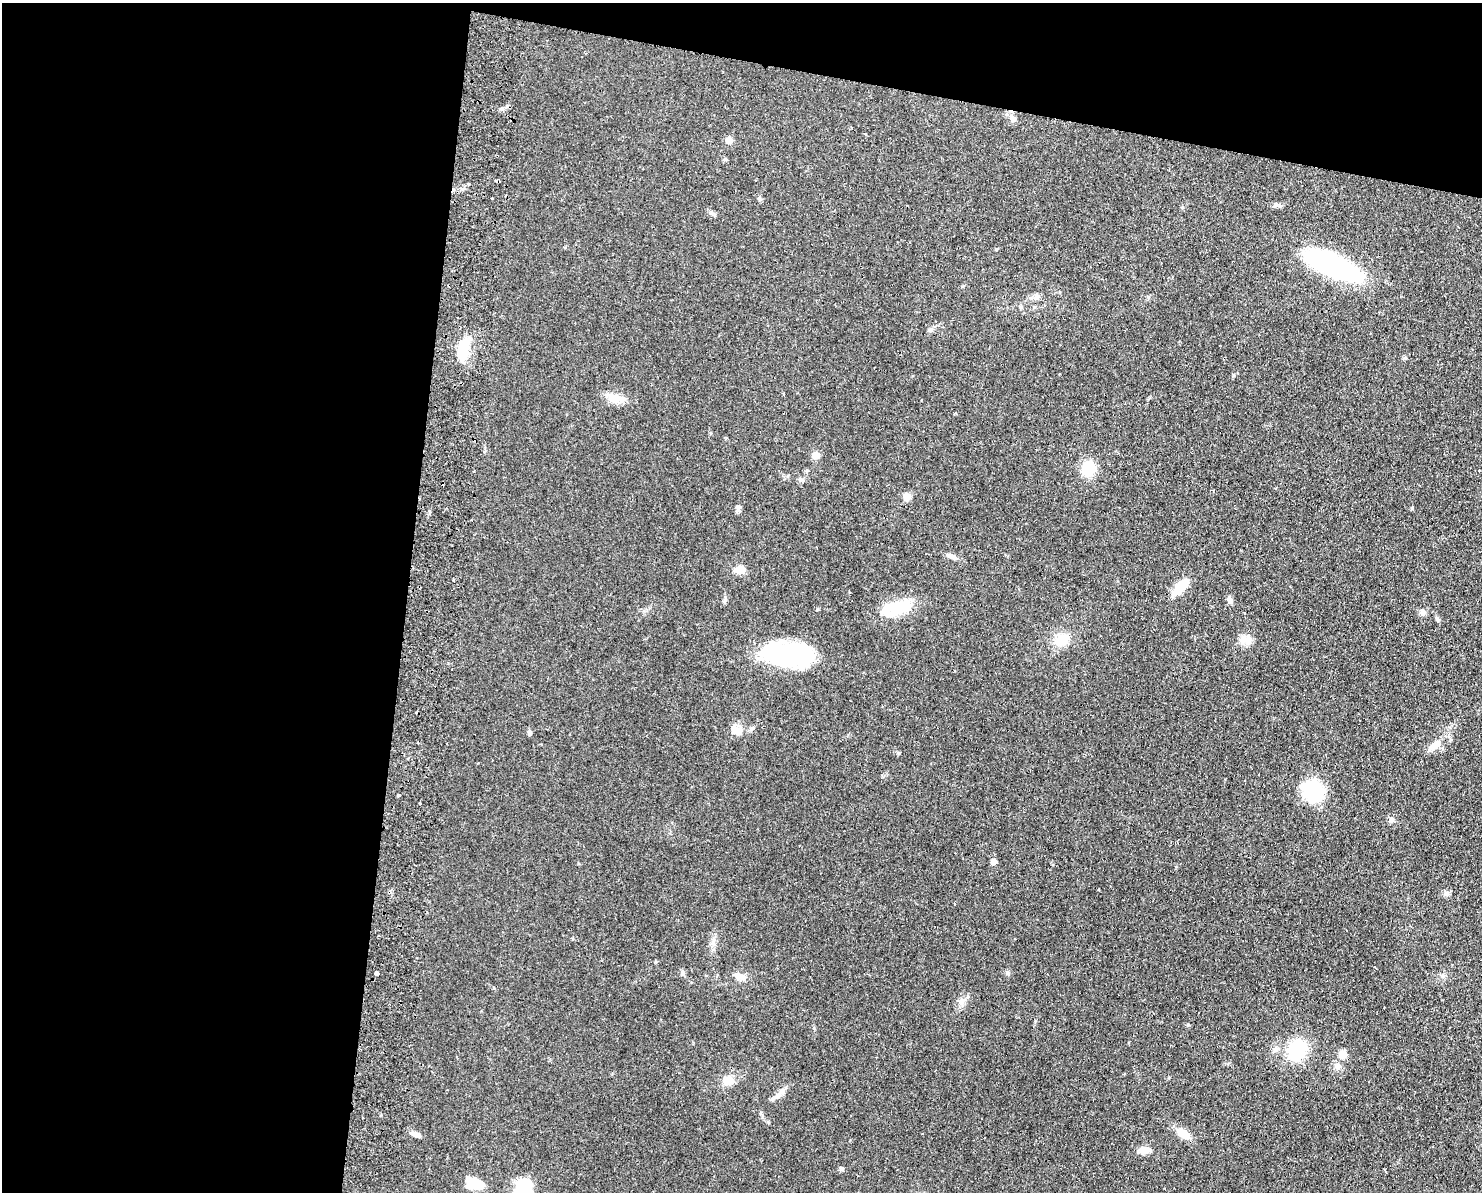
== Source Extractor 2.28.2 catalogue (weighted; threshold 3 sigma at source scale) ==
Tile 1 of 3 x 4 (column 1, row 1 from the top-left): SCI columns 173-1652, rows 3583-4772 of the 4899 x 4783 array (HDU 1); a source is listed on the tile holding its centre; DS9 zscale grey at full resolution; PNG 1484 x 1194 px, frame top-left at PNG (2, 3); no overlay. Shown black and unused: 33% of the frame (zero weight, under 2 of 3 exposures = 3% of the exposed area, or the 3 px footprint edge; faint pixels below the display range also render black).
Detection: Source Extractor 2.28.2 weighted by HDU 2 'WHT'; one run over the whole footprint, this tile lists its part. Background 0.0673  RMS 0.0058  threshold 0.0261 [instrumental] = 3 sigma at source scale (4.5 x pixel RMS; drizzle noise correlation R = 1.50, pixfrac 1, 0.05/0.05 arcsec/px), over >= 5 px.
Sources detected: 54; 1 inside a brighter object's white glare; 1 cosmic-ray / hot-pixel residue — not listed; the other 52 listed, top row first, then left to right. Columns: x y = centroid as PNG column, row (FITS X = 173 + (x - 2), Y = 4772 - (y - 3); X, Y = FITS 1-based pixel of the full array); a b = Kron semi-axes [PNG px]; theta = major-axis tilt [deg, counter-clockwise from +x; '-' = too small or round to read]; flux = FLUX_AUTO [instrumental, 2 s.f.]
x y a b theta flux
1013 119 10 8 -57 2.8
729 140 5 5 - 7.4
492 198 3 2 - 0.95
760 199 6 4 -45 0.88
1334 266 59 21 -25 90
1021 307 5 5 - 0.88
930 330 6 5 - 1.1
463 349 25 10 76 19
616 399 23 11 -12 7.5
816 455 5 5 - 13
1088 469 13 11 86 16
802 479 8 4 -10 1.1
907 497 10 8 46 3.5
738 508 10 5 79 1.6
952 556 15 6 -20 3
740 569 12 8 -3 5.4
453 580 3 2 - 0.79
1180 587 17 9 47 14
725 600 9 5 76 1.3
1230 600 10 6 -78 2
896 608 41 18 19 19
1422 612 9 7 78 2.3
1437 619 6 5 - 0.98
1245 639 19 10 3 5.1
1061 640 16 13 27 11
788 654 54 25 -7 61
752 728 7 4 44 1.1
736 730 18 11 -33 5.5
529 733 6 5 - 1.2
1435 745 16 8 38 6.2
898 753 5 4 - 0.63
1313 791 22 19 -52 34
398 795 3 3 - 1.6
420 803 3 2 - 0.83
1391 820 7 7 - 1.7
993 862 5 4 - 4.7
713 943 7 4 -72 1.4
682 972 7 6 - 1.3
376 973 3 3 - 16
739 976 14 7 -15 5
960 1002 7 4 -71 1.5
1276 1049 9 7 46 2.6
1297 1050 16 12 70 41
1342 1054 9 8 - 4.8
728 1080 12 11 - 6
777 1096 20 6 33 3.4
1183 1133 15 9 -32 7.2
415 1134 11 6 -22 2.3
1145 1150 11 7 8 5.8
841 1169 6 5 - 0.9
475 1183 19 10 -25 13
525 1188 22 17 78 23
Isophote crosses this tile's border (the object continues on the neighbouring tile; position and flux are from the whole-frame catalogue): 1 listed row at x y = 525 1188
Unlisted compact peaks at least as high as the median listed source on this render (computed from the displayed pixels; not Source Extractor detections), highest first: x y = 1412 508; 1007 972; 1188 1025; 814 1028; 1445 894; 1405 358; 1233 375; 655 962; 502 109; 429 511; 768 1122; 1036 295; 1148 297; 1035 1021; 711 213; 494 988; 1443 976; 762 1115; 381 1115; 962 286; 578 863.